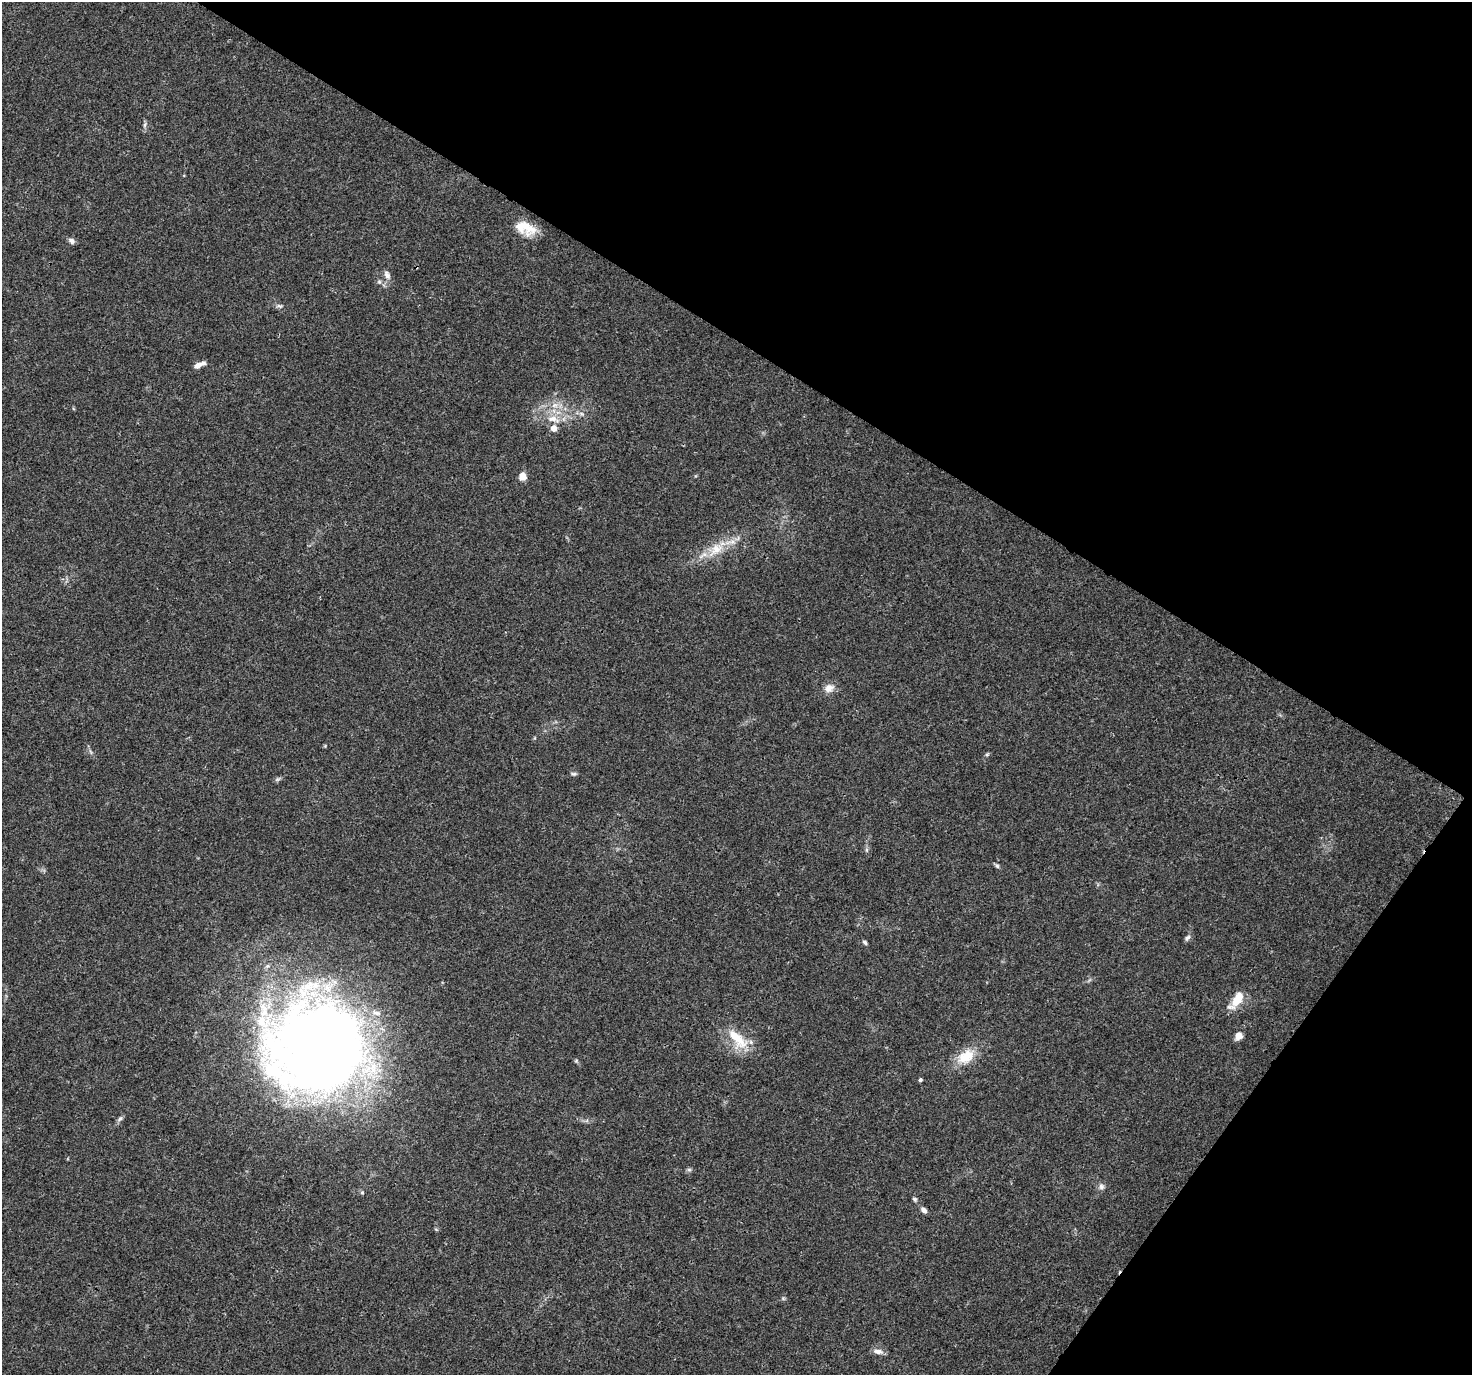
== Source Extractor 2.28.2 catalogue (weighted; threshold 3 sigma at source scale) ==
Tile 8 of 4 x 4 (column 4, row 2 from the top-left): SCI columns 4445-5914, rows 2982-4354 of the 5958 x 6028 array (HDU 1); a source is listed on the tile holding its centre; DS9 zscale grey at full resolution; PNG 1474 x 1377 px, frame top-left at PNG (2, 2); no overlay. Shown black and unused: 31% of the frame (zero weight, under 3 of 4 exposures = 5% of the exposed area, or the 3 px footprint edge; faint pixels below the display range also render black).
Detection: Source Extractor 2.28.2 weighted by HDU 2 'WHT'; one run over the whole footprint, this tile lists its part. Background 0.0157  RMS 0.0026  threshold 0.0117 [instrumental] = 3 sigma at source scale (4.5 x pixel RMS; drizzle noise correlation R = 1.50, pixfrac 1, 0.0396/0.0396 arcsec/px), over >= 5 px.
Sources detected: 36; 5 inside a brighter listed object's ellipse — not listed separately; the other 31 listed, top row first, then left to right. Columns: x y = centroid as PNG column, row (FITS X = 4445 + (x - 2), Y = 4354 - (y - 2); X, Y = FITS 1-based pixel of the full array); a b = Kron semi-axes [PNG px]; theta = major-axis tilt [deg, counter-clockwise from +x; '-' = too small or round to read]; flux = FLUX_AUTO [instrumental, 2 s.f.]
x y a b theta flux
145 125 8 5 71 0.62
529 228 23 19 -62 5
72 241 9 7 -40 0.84
387 275 12 7 -66 1.3
279 306 10 4 -17 0.65
199 365 14 5 25 1.7
555 405 10 7 15 1.6
553 419 20 10 -17 4.1
523 476 8 7 - 2.5
716 549 29 14 43 6.7
829 688 13 10 32 2.1
987 754 6 4 2 0.36
574 774 7 5 1 0.54
277 779 9 4 21 0.51
997 866 7 5 -53 0.5
1187 938 9 6 55 0.75
865 942 7 4 -46 0.48
1237 1000 21 8 54 5.6
1239 1036 10 7 58 1.7
737 1038 38 17 -50 8.2
318 1048 111 104 -20 280
966 1057 24 15 33 6.4
920 1080 4 4 - 0.47
120 1119 8 5 36 0.63
689 1170 7 4 0 0.47
1101 1186 9 7 -67 0.93
362 1192 5 5 - 0.38
915 1199 6 5 - 0.5
924 1210 8 5 -42 1
783 1298 6 4 -19 0.34
878 1351 13 6 -11 1.4